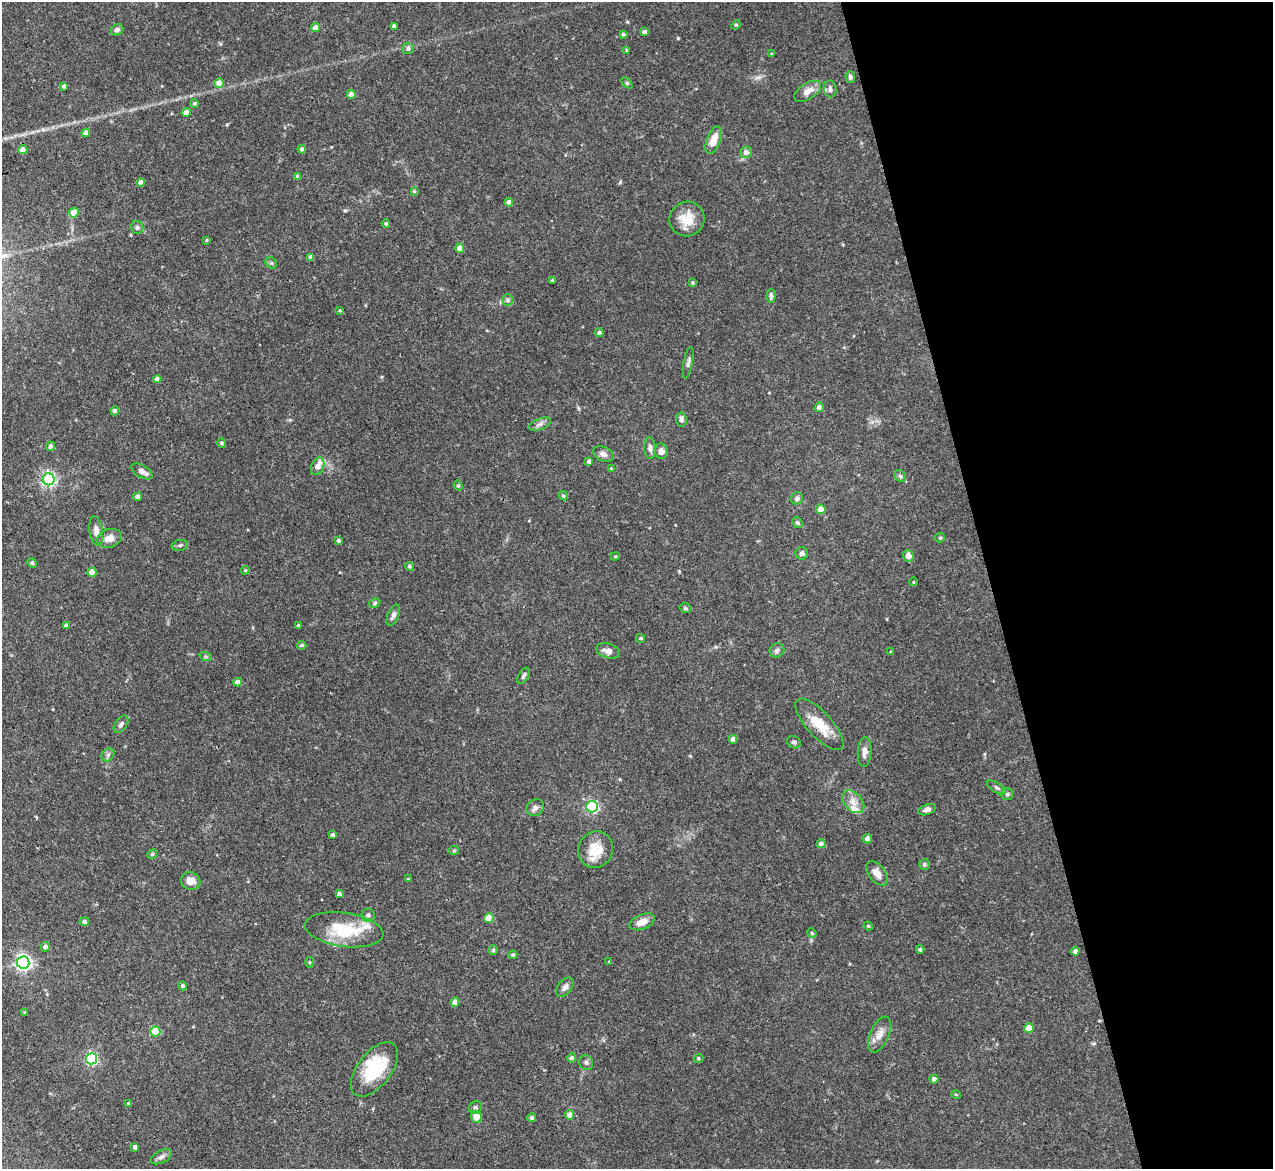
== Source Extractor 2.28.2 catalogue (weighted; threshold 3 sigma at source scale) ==
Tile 12 of 4 x 4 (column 4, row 3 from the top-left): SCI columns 3814-5084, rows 1426-2592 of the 5085 x 5067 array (HDU 1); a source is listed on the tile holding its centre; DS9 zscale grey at full resolution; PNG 1275 x 1171 px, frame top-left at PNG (2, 2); each listed source drawn as its Kron ellipse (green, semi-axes under 4 px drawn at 4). Shown black and unused: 22% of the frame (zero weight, under 3 of 4 exposures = <1% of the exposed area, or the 3 px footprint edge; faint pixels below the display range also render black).
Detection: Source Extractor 2.28.2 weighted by HDU 2 'WHT'; one run over the whole footprint, this tile lists its part. Background 0.0807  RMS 0.0035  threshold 0.0159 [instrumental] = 3 sigma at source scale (4.5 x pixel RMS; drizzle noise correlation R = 1.50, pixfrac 1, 0.05/0.05 arcsec/px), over >= 5 px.
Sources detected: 153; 4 inside a brighter listed object's ellipse — not listed separately; the other 149 listed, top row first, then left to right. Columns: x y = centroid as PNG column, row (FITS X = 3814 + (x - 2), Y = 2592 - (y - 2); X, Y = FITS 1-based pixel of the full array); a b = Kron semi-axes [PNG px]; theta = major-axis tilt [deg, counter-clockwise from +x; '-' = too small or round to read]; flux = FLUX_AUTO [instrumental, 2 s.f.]
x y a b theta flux
736 25 5 4 - 0.4
394 26 4 4 - 0.97
316 28 4 4 - 2.9
117 30 6 5 - 1.2
645 32 4 4 - 1.4
623 34 4 3 - 0.54
408 49 6 5 - 0.9
626 50 4 2 - 0.27
772 54 4 4 - 0.39
850 77 6 5 - 0.83
219 83 5 4 - 3.9
627 83 6 4 -45 0.47
64 86 4 3 - 1.1
830 89 8 6 -84 1.1
808 91 15 8 33 3.4
351 94 4 4 - 4.3
194 103 4 4 - 0.55
186 112 4 4 - 2.4
86 133 4 4 - 2.7
714 140 14 7 69 4.6
302 149 4 4 - 0.95
23 150 4 4 - 3.8
746 152 6 6 - 1.9
298 177 4 4 - 1.5
141 182 4 4 - 2.3
414 191 4 4 - 0.45
509 202 4 4 - 1.4
74 213 5 4 - 7.1
687 219 18 17 - 6.9
386 224 4 3 - 0.5
137 227 7 6 - 0.81
206 240 3 3 - 0.35
460 248 4 4 - 4.2
311 257 4 4 - 1.3
271 263 6 5 - 0.6
553 281 3 3 - 0.73
692 283 4 3 - 0.52
771 296 7 4 87 0.99
508 300 6 5 - 0.75
340 311 4 3 - 0.37
599 333 4 4 - 1
688 363 16 4 79 1.1
157 379 4 4 - 2.2
819 407 5 4 - 2.2
115 411 4 4 - 1.2
681 420 7 5 -86 1.6
540 424 12 5 20 1.3
222 443 4 4 - 0.69
51 446 4 4 - 1.3
650 448 11 6 -87 1.4
661 451 8 6 -83 1.9
603 454 11 7 -26 1.8
589 461 4 3 - 0.9
318 466 9 6 64 3.4
611 468 3 3 - 0.3
142 471 12 6 -30 2
900 476 6 5 - 0.7
49 479 6 6 - 77
458 486 5 4 - 0.5
563 496 5 4 - 0.51
138 497 4 4 - 1.3
797 498 6 6 - 1.2
821 509 4 4 - 4.6
797 522 6 5 - 0.63
96 531 15 6 -81 2.6
109 538 13 9 19 3
940 538 5 4 - 0.44
339 541 3 3 - 0.77
180 545 8 5 11 0.87
802 553 6 6 - 0.9
615 556 4 3 - 0.41
908 556 6 5 - 2.7
32 563 5 4 - 0.44
409 566 4 4 - 0.71
245 570 4 4 - 0.42
92 572 4 4 - 4.6
913 582 4 3 - 0.28
375 603 6 4 29 0.57
685 608 6 4 -15 0.58
393 615 11 5 66 1.3
66 625 4 4 - 0.84
298 625 4 3 - 0.41
640 638 4 3 - 0.5
302 645 4 3 - 0.61
777 650 7 7 - 0.91
608 651 12 7 -16 2.1
891 652 4 3 - 0.39
206 657 6 4 -19 0.54
523 676 9 5 59 0.86
238 682 4 4 - 3
121 724 10 5 55 1.1
819 724 33 12 -48 9.3
733 739 4 4 - 2.4
794 742 7 6 - 0.9
865 752 15 6 86 2.1
108 755 7 6 - 0.98
996 788 11 5 -33 0.91
1007 794 6 6 - 0.76
853 802 13 8 -47 2.9
592 807 6 5 - 53
535 808 9 8 - 1.5
927 810 9 5 20 1.4
332 835 4 4 - 0.77
867 839 5 4 - 2
821 844 4 4 - 1.7
454 850 5 4 - 0.45
595 850 18 17 - 7.5
152 854 5 4 - 0.47
924 865 5 5 - 0.6
877 873 14 8 -53 3.4
408 879 3 3 - 0.32
191 881 10 8 -23 3.3
339 894 4 4 - 1.3
368 915 6 6 - 1.3
489 918 5 4 - 8.6
84 922 4 4 - 1.1
642 922 13 7 22 3.7
868 926 5 4 - 0.36
344 930 39 17 -8 18
812 933 5 4 - 0.38
45 947 5 4 - 1.5
493 950 4 4 - 0.47
920 950 4 4 - 0.64
1075 951 4 4 - 1.4
513 955 4 4 - 0.7
23 962 6 6 - 110
309 962 5 3 - 0.33
609 962 4 3 - 0.28
182 986 4 4 - 0.7
565 987 11 7 51 1.6
455 1002 5 4 - 2.6
25 1012 3 3 - 0.46
1029 1028 5 4 - 5.1
155 1032 5 5 - 14
879 1034 19 9 66 3.2
572 1058 4 4 - 1.2
698 1058 5 4 - 0.47
91 1059 5 5 - 51
586 1063 7 6 - 0.97
374 1069 32 17 52 19
934 1079 4 4 - 1.2
956 1095 5 3 - 0.32
128 1104 4 3 - 0.59
475 1108 7 6 - 0.8
569 1115 5 5 - 2.5
476 1117 6 5 - 3.9
532 1118 4 4 - 0.81
135 1147 4 4 - 1.1
161 1157 11 6 27 1.2